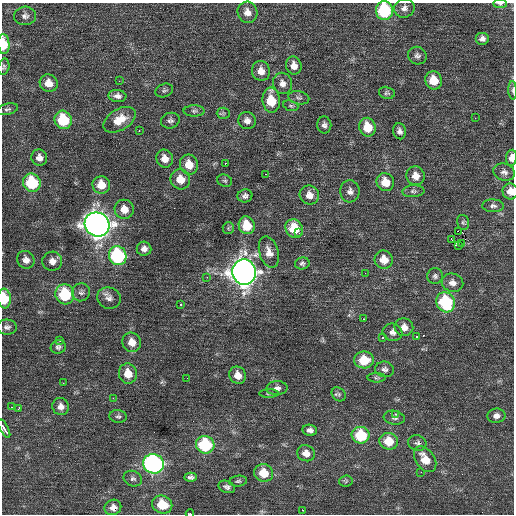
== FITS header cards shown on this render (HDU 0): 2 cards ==
NAXIS1  =                  512 / Axis length
NAXIS2  =                  512 / Axis length

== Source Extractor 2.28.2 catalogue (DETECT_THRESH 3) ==
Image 512 x 512 px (HDU 0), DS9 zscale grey, 1 PNG px = 1 image px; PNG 516 x 516 px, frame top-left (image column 1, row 512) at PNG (2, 3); each listed source drawn as its Kron ellipse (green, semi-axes under 4 px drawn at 4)
Background 0.289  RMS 0.89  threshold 2.67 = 3 sigma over >= 5 px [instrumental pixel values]
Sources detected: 129; all 129 listed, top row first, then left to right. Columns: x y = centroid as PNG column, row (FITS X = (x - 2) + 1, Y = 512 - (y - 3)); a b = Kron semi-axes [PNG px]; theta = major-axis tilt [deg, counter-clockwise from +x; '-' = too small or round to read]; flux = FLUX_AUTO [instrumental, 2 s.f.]
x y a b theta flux
500 4 7 4 0 130
404 8 10 9 - 320
384 10 9 8 - 4200
247 12 11 9 -69 480
25 16 11 9 4 290
482 38 7 6 - 230
4 44 10 5 -85 1400
417 56 9 8 - 220
294 66 9 7 -77 480
4 67 8 5 77 120
261 71 10 9 - 510
433 80 9 8 - 1200
119 81 2 2 - 31
49 83 9 8 - 600
282 83 10 9 - 400
164 90 9 6 19 140
513 90 9 3 -87 120
387 93 8 6 -13 130
117 96 9 6 -6 280
299 98 10 6 -12 200
271 100 13 8 -85 1600
291 106 8 5 -18 110
7 109 11 5 14 160
194 111 10 5 0 160
223 113 6 5 - 120
475 118 2 2 - 120
63 120 9 8 - 2800
119 120 18 10 31 1000
170 121 9 7 16 220
247 121 9 8 - 340
324 125 8 7 - 230
367 127 9 8 - 1400
139 131 3 2 - 610
399 131 8 6 -78 240
39 158 8 8 - 330
511 158 8 5 82 440
165 159 9 8 - 560
225 163 2 2 - 190
189 165 10 9 - 830
504 172 11 8 -17 300
266 174 2 2 - 44
415 176 9 9 - 560
180 179 10 9 - 870
225 181 7 6 - 110
385 182 9 8 - 940
32 183 9 8 - 3300
101 185 9 8 - 1000
350 191 11 9 -87 340
413 191 11 6 4 200
510 191 8 7 - 570
309 195 10 9 - 500
245 196 7 6 - 200
493 206 11 6 -1 220
124 209 9 9 - 650
463 222 8 5 -74 110
97 224 13 12 - 50000
247 225 9 8 - 1700
228 228 6 5 - 99
294 229 10 8 -56 1700
458 231 2 2 - 9100
299 233 2 2 - 120
451 239 3 2 - 410
461 244 3 2 - 89
458 245 2 2 - 1100
144 249 7 7 - 320
269 252 16 9 -73 580
118 256 9 8 - 6400
26 260 9 8 - 360
384 260 9 9 - 850
52 261 10 9 - 410
302 263 7 6 - 160
244 272 13 12 - 65000
365 273 3 2 - 66
435 276 8 7 - 180
207 277 2 2 - 34
452 283 11 9 -14 370
81 292 9 8 - 240
65 294 10 9 - 3300
4 298 10 6 -84 1600
109 298 12 10 -24 360
446 302 10 9 - 4300
181 304 3 2 - 86
363 319 3 2 - 180
7 327 10 7 -4 220
404 327 9 9 - 470
393 332 10 8 -16 290
417 337 3 3 - 560
383 338 3 3 - 620
59 340 3 3 - 300
132 342 10 9 - 580
58 347 8 6 28 180
364 360 10 8 -2 1500
385 369 9 7 -9 220
128 374 10 9 - 920
238 375 9 8 - 550
187 378 3 2 - 43
377 378 9 4 -1 110
63 383 2 2 - 35
277 388 10 7 2 280
269 394 10 3 1 85
339 394 8 6 -44 150
113 398 2 2 - 250
12 407 2 2 - 110
61 407 8 8 - 360
18 409 4 3 - 260
395 414 3 3 - 96
118 416 8 6 -7 150
496 416 9 7 7 320
394 418 10 7 -8 230
4 428 10 3 -62 1500
310 430 7 5 -12 250
361 435 9 8 - 2700
389 441 9 8 - 1300
417 443 9 7 -18 180
205 445 9 8 - 4300
306 453 9 8 - 550
425 459 14 9 -55 1000
153 464 10 9 - 15000
421 472 2 2 - 37
264 473 9 8 - 1200
191 477 6 4 -1 190
133 479 9 7 -23 190
238 481 9 5 7 130
346 481 6 5 - 93
227 487 8 6 -19 190
162 504 10 8 -22 1500
113 507 8 7 - 370
302 510 3 2 - 120
190 514 4 2 - 1800
At the frame edge (FLAGS 8, measured only in part): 10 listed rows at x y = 500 4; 384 10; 4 44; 4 67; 513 90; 511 158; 510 191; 4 298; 4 428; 190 514